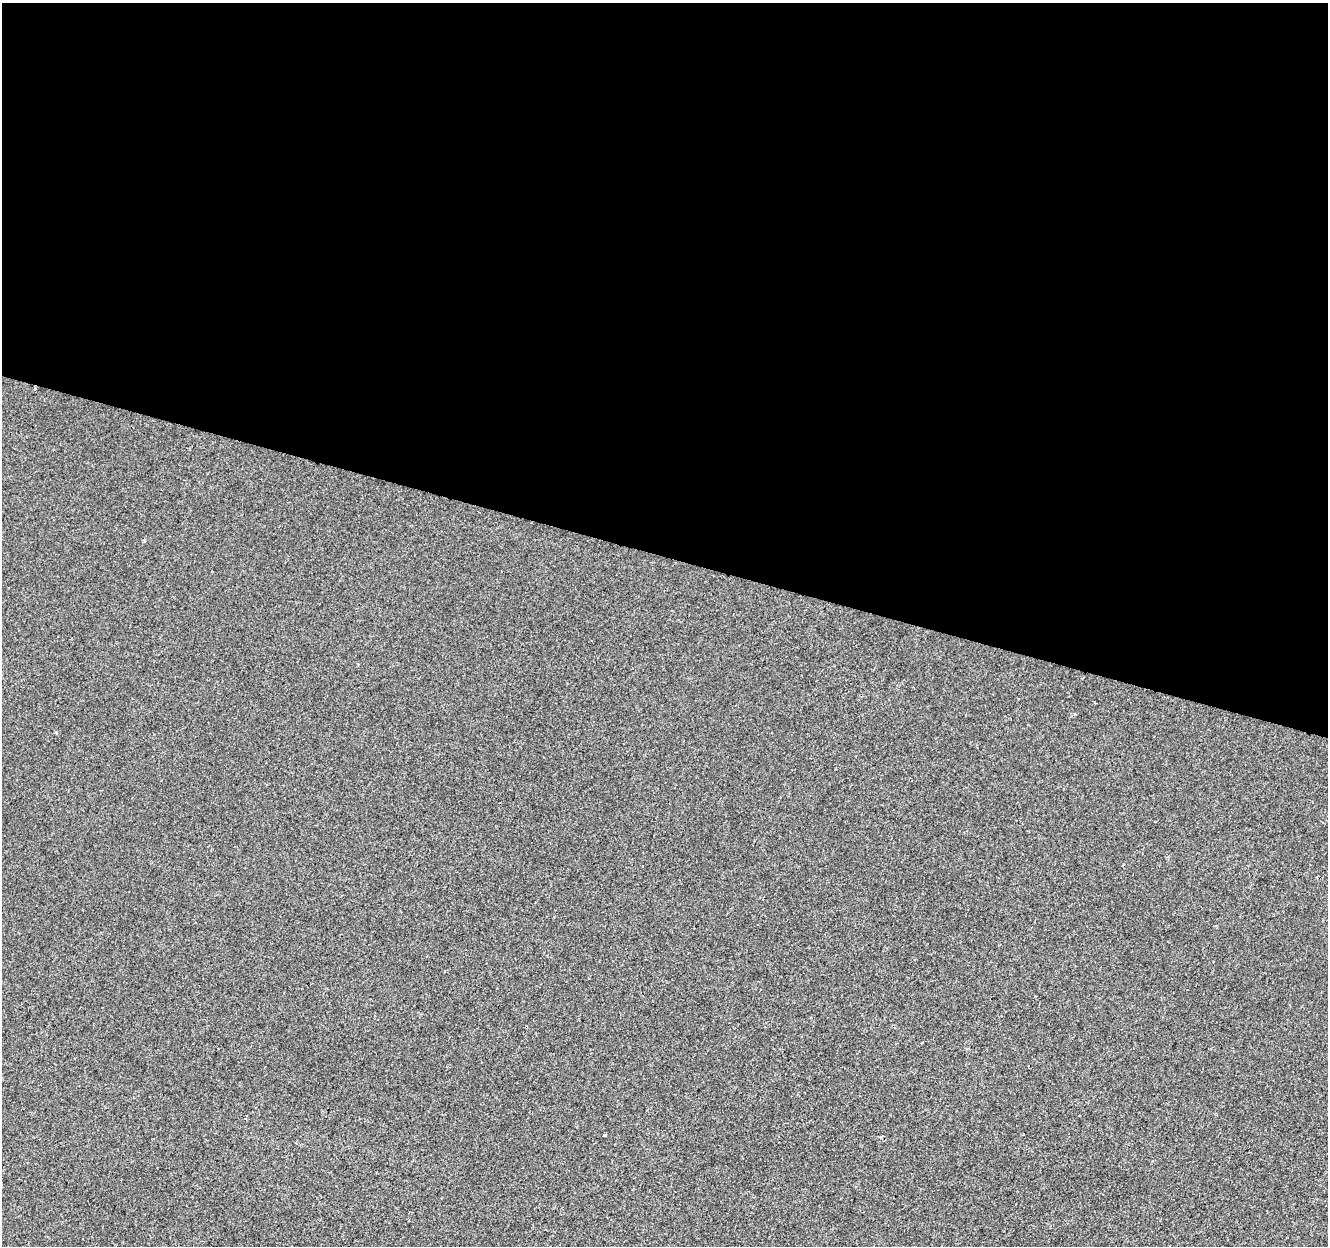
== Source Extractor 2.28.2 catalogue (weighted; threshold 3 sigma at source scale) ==
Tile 3 of 4 x 4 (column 3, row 1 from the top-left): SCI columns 2658-3983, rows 4013-5256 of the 5308 x 5473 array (HDU 1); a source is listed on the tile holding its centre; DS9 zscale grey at full resolution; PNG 1330 x 1248 px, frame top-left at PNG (2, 3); no overlay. Shown black and unused: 45% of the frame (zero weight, under 2 of 3 exposures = <1% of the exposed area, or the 3 px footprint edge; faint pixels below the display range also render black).
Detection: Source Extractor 2.28.2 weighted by HDU 2 'WHT'; one run over the whole footprint, this tile lists its part. Background -8.94e-05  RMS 0.0042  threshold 0.019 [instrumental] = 3 sigma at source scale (4.5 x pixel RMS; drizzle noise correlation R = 1.50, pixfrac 1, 0.0396/0.0396 arcsec/px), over >= 5 px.
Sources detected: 5; all 5 listed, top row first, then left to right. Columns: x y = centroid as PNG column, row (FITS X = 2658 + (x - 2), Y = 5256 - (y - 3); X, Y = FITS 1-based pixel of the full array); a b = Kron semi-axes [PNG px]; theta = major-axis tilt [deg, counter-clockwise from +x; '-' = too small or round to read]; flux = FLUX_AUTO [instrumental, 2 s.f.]
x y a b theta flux
34 389 3 2 - 0.7
144 540 4 3 - 0.5
56 732 3 3 - 0.84
604 1135 3 3 - 1.6
881 1137 3 3 - 0.69